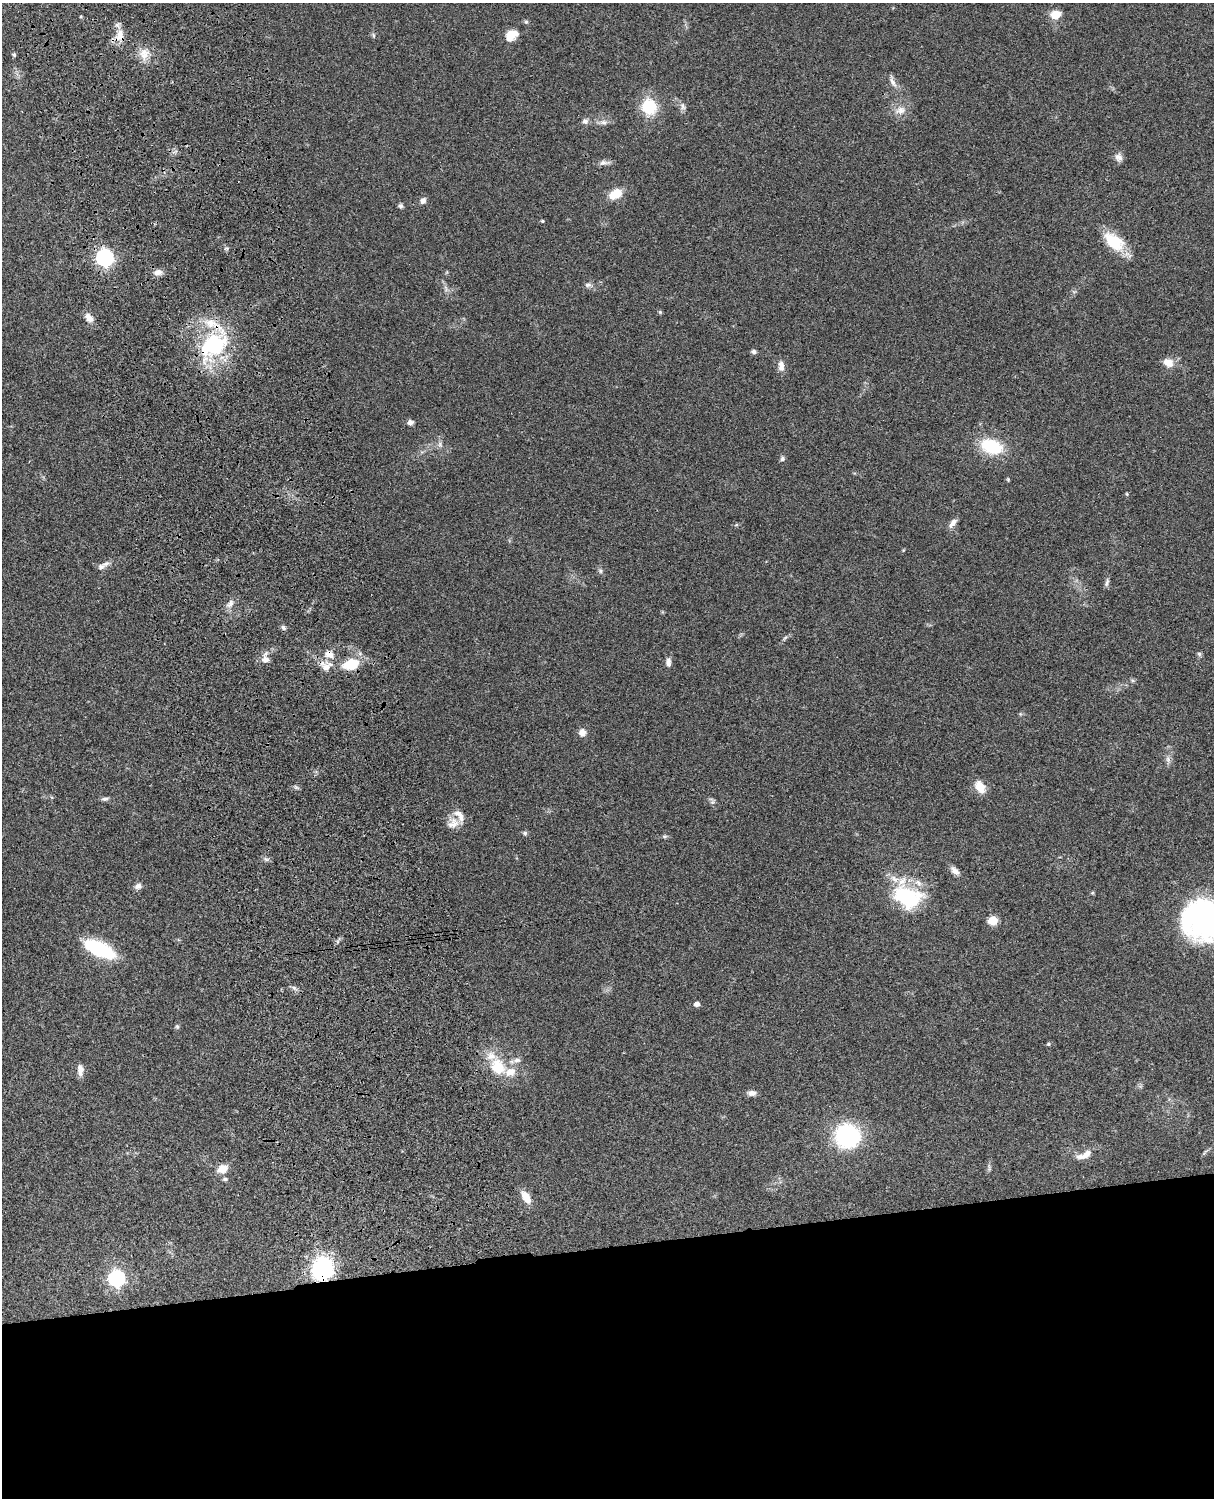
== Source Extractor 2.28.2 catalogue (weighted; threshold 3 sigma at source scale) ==
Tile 11 of 4 x 3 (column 3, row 3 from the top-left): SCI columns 2545-3756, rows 277-1772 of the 5086 x 4926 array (HDU 1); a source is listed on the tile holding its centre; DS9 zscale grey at full resolution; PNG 1216 x 1500 px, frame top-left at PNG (2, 3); no overlay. Shown black and unused: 17% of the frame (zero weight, under 3 of 4 exposures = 6% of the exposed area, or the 3 px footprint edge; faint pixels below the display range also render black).
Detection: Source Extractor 2.28.2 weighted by HDU 2 'WHT'; one run over the whole footprint, this tile lists its part. Background 0.0778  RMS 0.0058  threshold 0.026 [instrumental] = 3 sigma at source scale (4.5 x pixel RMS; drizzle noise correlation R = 1.50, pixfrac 1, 0.05/0.05 arcsec/px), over >= 5 px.
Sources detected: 82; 1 inside a brighter object's white glare — not listed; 2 inside a brighter listed object's ellipse — not listed separately; the other 79 listed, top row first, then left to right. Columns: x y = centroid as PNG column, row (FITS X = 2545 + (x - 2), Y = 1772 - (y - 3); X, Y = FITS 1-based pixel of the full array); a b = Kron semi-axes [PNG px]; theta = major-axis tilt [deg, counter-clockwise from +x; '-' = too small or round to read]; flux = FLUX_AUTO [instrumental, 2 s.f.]
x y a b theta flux
1055 15 10 8 22 8
526 22 5 5 - 0.98
120 35 18 11 86 6.8
373 35 7 3 -71 0.81
511 35 13 9 38 9.2
144 54 17 12 -86 6.7
14 55 5 4 - 0.92
893 82 15 5 -56 2.8
649 106 17 15 81 22
683 106 12 6 -66 2.1
900 110 14 11 14 5.1
585 121 8 8 - 1.8
603 122 10 6 -3 2.3
1119 157 11 9 -41 2.7
604 163 15 7 2 2.5
615 194 15 9 28 10
423 201 9 7 49 2.1
401 206 6 6 - 1.2
542 221 4 3 - 0.69
1114 242 28 16 -39 18
105 257 7 7 - 190
158 272 11 8 10 3.1
588 285 10 6 1 1.7
660 312 5 4 - 0.67
89 318 12 8 -58 3.9
214 345 35 30 34 52
754 352 6 5 - 1.4
1168 362 12 9 -27 5.7
781 366 14 8 -85 3.5
410 422 6 5 - 2.6
440 444 9 5 -72 1.6
992 446 25 16 -18 26
782 459 7 5 75 1.2
1127 494 5 3 - 0.54
953 523 14 6 51 2.9
101 566 12 7 21 2.6
600 571 6 5 - 1.1
1107 583 11 5 75 1.6
230 604 13 7 64 3
283 627 7 5 -72 1.3
329 654 12 9 -32 4.7
1199 654 6 5 - 1
265 659 10 9 - 3.6
668 662 13 6 -88 2.4
351 664 16 10 15 18
326 668 11 10 - 5.1
1132 680 6 4 -44 0.86
582 732 9 8 - 3.5
1168 759 9 5 -71 1.9
980 787 17 10 -58 7.1
105 799 10 5 9 1.5
712 802 7 4 71 1
459 815 20 9 -55 5.2
453 824 17 10 18 5.1
525 833 6 6 - 1.1
664 836 7 4 0 0.94
955 871 13 7 -46 3.1
138 886 10 8 26 2.1
907 897 36 24 -18 42
1204 918 46 36 42 120
992 920 6 5 - 23
100 949 31 12 -25 43
294 988 6 5 - 1.3
697 1004 5 4 - 2.8
177 1026 7 5 -63 0.91
1048 1044 5 5 - 0.71
491 1056 14 12 43 6.4
517 1060 10 6 1 2.1
498 1067 7 6 - 35
80 1070 14 7 -87 3.7
510 1072 15 11 25 6.8
752 1093 11 7 -5 2.5
847 1136 18 17 - 73
1085 1155 23 8 24 5.8
222 1169 11 8 23 6.9
225 1179 7 4 8 1.1
526 1197 16 8 -58 7.1
322 1268 9 9 - 220
116 1278 7 7 - 170
Overlapping masked pixels (flux is a lower limit): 4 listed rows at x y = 120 35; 214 345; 329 654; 322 1268
Isophote crosses this tile's border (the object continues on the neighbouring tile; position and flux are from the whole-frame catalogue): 1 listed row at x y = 1204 918